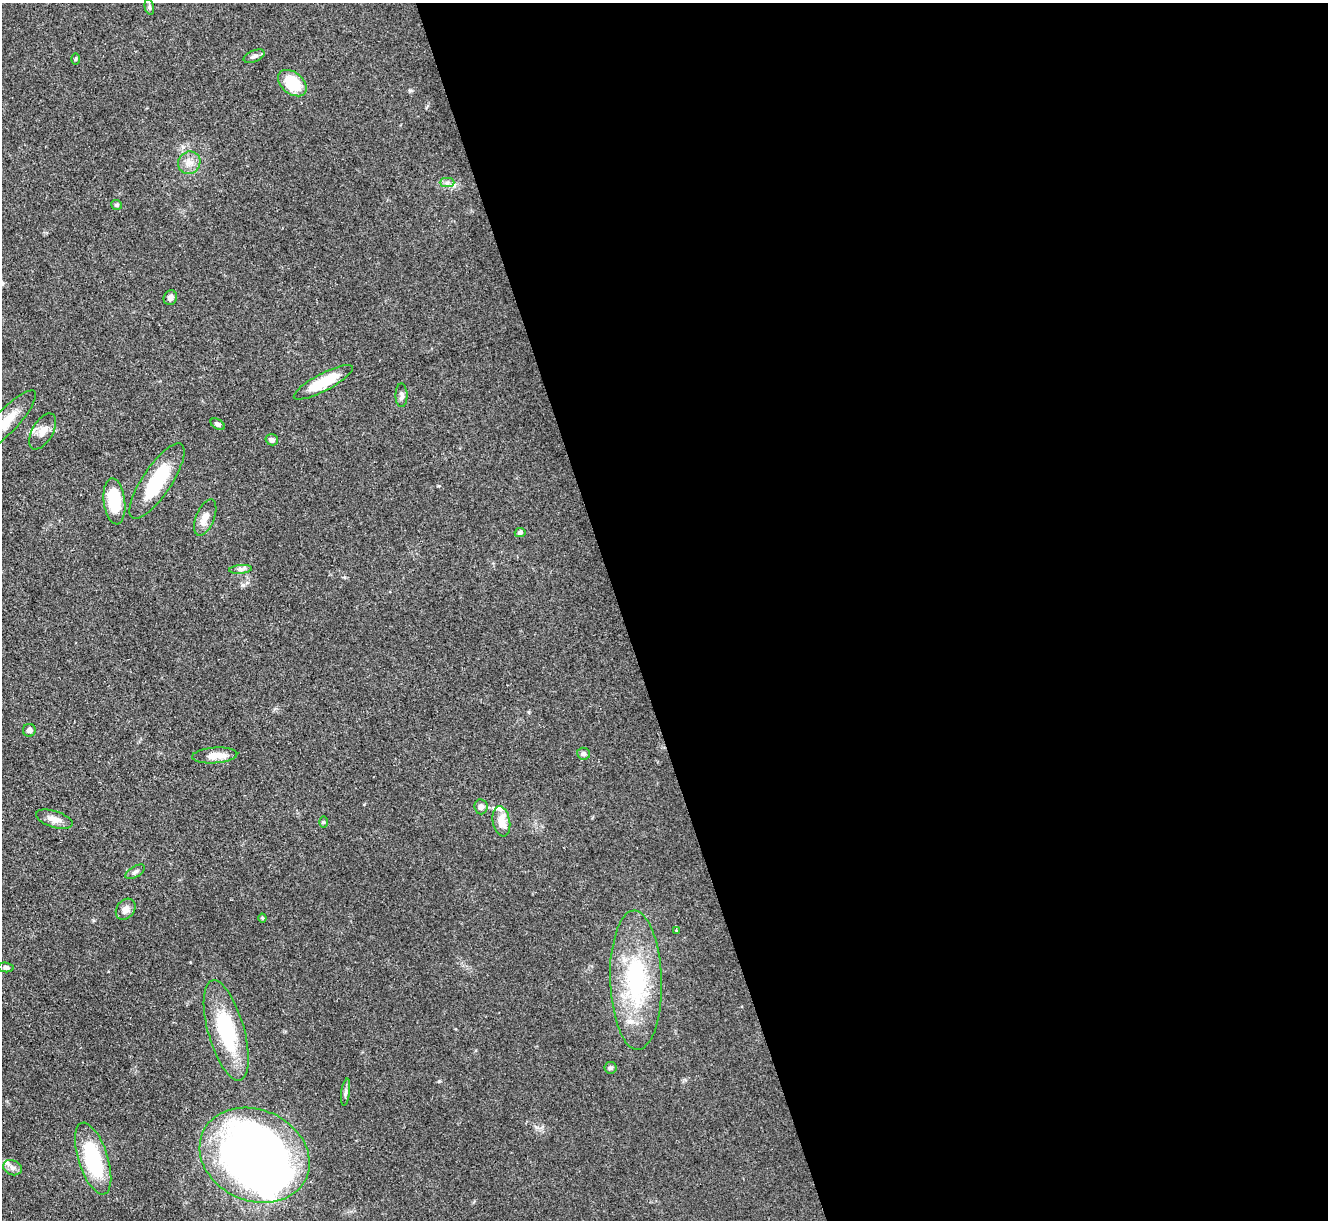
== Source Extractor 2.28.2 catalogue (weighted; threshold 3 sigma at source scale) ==
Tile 8 of 4 x 4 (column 4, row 2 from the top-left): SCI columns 3982-5307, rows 2709-3926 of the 5309 x 5293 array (HDU 1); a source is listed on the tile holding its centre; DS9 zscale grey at full resolution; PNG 1330 x 1222 px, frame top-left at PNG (2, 3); each listed source drawn as its Kron ellipse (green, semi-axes under 4 px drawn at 4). Shown black and unused: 53% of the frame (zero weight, under 3 of 4 exposures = <1% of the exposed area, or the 3 px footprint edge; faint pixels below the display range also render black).
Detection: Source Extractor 2.28.2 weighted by HDU 2 'WHT'; one run over the whole footprint, this tile lists its part. Background 0.0855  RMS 0.0062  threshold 0.0281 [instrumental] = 3 sigma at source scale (4.5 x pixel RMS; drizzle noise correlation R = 1.50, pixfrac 1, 0.05/0.05 arcsec/px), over >= 5 px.
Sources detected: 41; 1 inside a brighter object's white glare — neither listed nor drawn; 2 inside a brighter listed object's ellipse — not listed separately; the other 38 listed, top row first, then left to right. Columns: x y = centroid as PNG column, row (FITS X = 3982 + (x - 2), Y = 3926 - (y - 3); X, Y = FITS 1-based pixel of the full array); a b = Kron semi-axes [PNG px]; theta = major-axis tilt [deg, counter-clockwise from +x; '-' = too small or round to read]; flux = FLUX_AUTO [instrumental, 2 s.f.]
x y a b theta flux
149 7 8 4 -77 1.3
254 56 11 5 21 2.1
76 59 6 4 89 0.72
292 83 16 11 -38 23
189 163 11 11 - 5.1
447 183 7 4 0 1.8
117 205 5 5 - 1.1
170 298 7 6 - 2.6
323 382 33 8 28 22
401 395 12 6 -89 2.1
6 422 41 11 47 16
218 424 8 5 -31 1.7
43 431 20 10 60 5.9
272 440 6 5 - 2.1
157 481 44 14 56 37
114 501 23 10 -83 26
205 517 19 9 68 6.9
520 533 5 4 - 1.9
241 569 11 4 5 1.9
29 730 6 6 - 1.8
584 754 6 6 - 1.4
215 755 22 8 4 7.9
481 807 7 6 - 2.6
54 819 19 8 -18 5.1
501 821 15 8 -79 8.5
324 822 5 3 - 0.61
135 872 11 5 31 1.7
126 909 11 8 52 4
262 918 4 4 - 0.66
676 930 3 3 - 0.52
6 967 8 4 -7 1.8
636 980 69 26 -88 69
226 1030 52 18 -74 47
611 1068 6 6 - 1.4
346 1092 14 4 82 1.7
255 1155 57 45 -24 420
93 1159 37 15 -72 50
12 1168 9 7 -22 2.8
Isophote crosses this tile's border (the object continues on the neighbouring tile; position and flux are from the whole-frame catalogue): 1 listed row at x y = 6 422
Unlisted compact peaks at least as high as the median listed source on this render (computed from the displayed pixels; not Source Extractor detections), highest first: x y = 439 1081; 243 585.